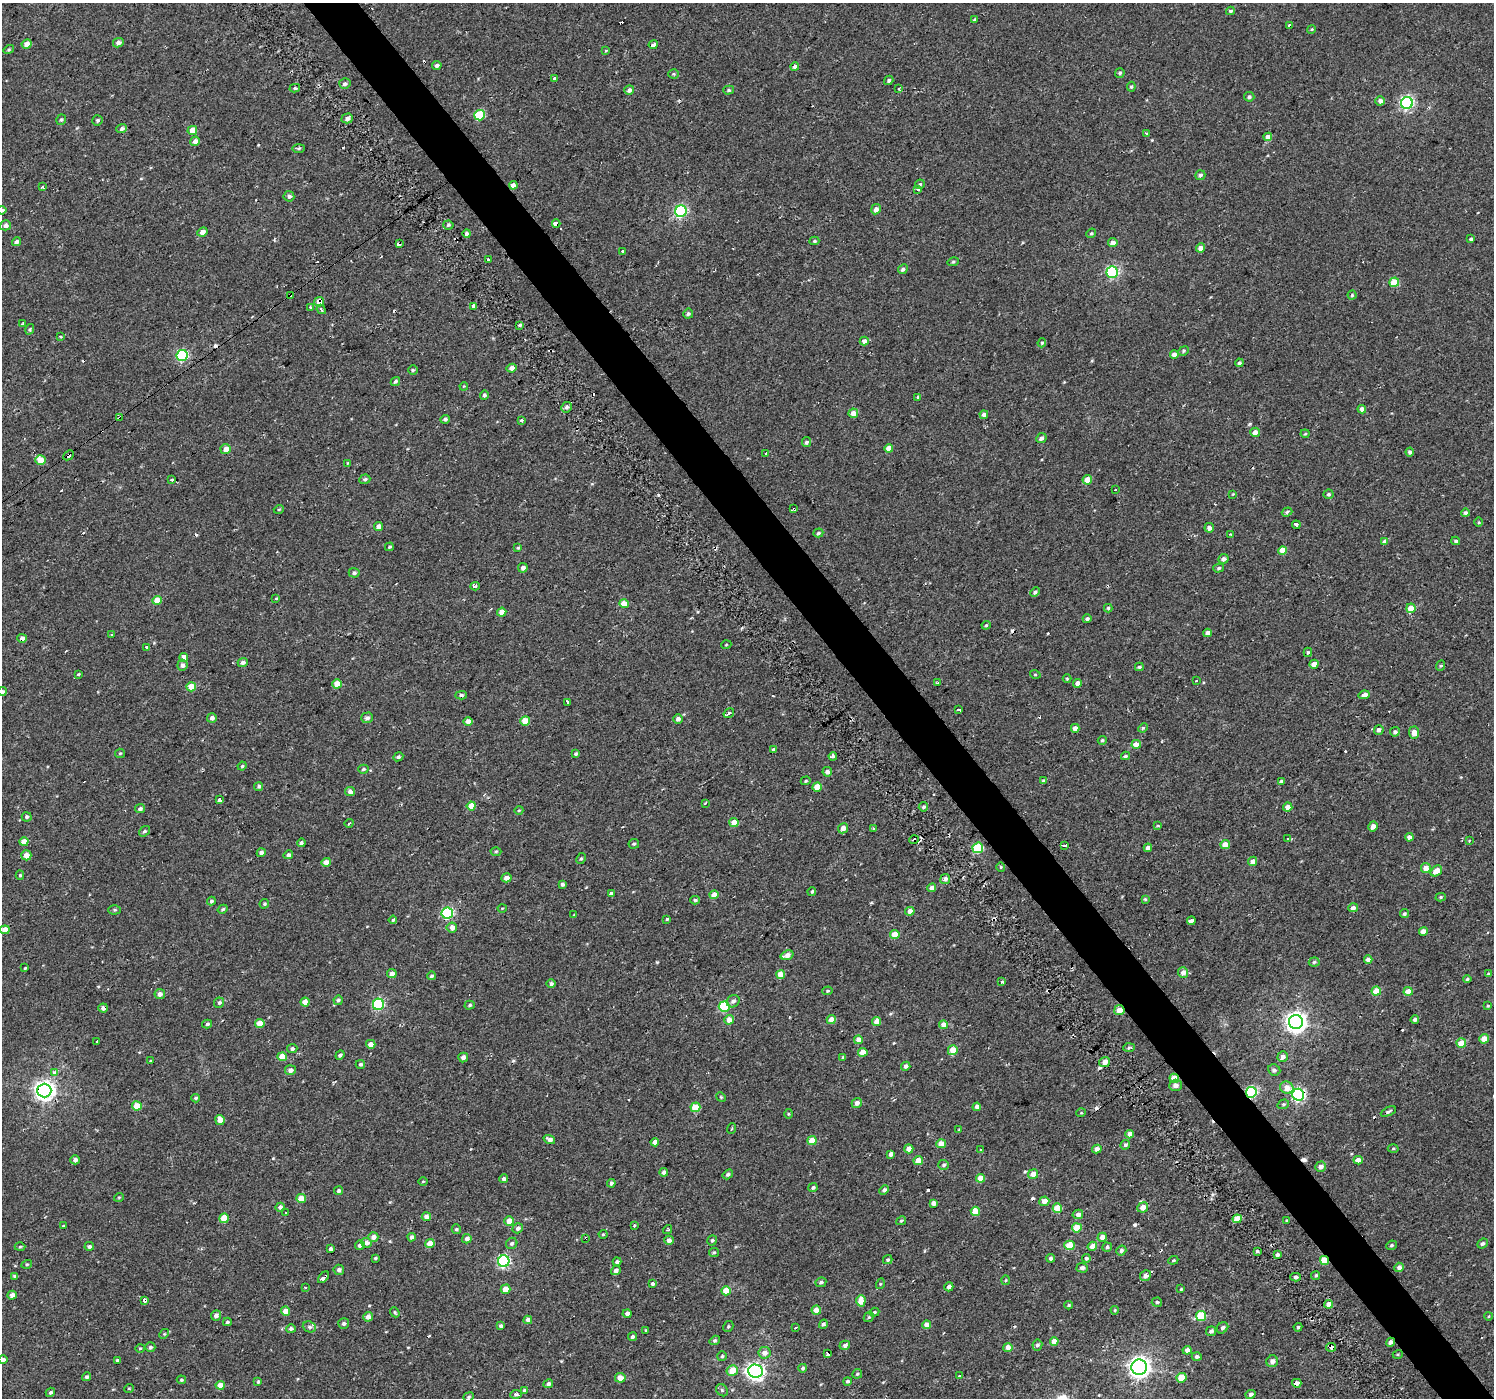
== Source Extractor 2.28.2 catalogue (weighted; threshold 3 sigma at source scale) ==
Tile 6 of 4 x 4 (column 2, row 2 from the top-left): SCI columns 1545-3036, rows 3024-4419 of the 6021 x 5949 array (HDU 1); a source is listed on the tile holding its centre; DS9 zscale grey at full resolution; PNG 1496 x 1400 px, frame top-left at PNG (2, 3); each listed source drawn as its Kron ellipse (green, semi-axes under 4 px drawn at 4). Shown black and unused: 4% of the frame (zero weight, under 2 of 3 exposures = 2% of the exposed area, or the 3 px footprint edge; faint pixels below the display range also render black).
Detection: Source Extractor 2.28.2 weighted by HDU 2 'WHT'; one run over the whole footprint, this tile lists its part. Background 0.00284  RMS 0.0057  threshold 0.0255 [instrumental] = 3 sigma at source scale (4.5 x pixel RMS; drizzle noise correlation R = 1.50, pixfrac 1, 0.0396/0.0396 arcsec/px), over >= 5 px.
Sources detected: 544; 39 cosmic-ray / hot-pixel residue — neither listed nor drawn; of the other 505, all 500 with FLUX_AUTO >= 0.424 (the completeness limit of this list) listed and drawn (5 fainter detections not listed), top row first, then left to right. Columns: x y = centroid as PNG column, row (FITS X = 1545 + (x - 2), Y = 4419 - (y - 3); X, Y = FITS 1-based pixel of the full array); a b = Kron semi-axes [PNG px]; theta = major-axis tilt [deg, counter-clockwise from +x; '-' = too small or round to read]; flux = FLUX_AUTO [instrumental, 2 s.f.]
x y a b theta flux
1230 11 4 3 - 0.92
974 19 3 3 - 1.9
1290 25 3 3 - 8.5
1312 29 4 3 - 0.54
118 43 5 4 - 2.2
27 44 5 4 - 4.2
653 45 4 4 - 3.5
9 50 5 4 - 0.78
606 51 3 3 - 1.8
437 65 5 4 - 1.8
795 66 4 4 - 2.9
1120 73 5 4 - 0.97
674 74 5 4 - 0.7
555 79 3 3 - 6.9
889 80 5 4 - 1.3
345 84 5 5 - 1.2
1131 87 5 4 - 0.75
295 88 5 4 - 0.8
899 88 3 3 - 2.1
629 90 5 4 - 1.9
729 90 5 4 - 0.91
1249 97 5 4 - 1.4
1380 101 5 4 - 2.3
1407 103 6 6 - 110
479 115 5 5 - 25
347 118 5 5 - 2.3
61 120 5 4 - 0.86
97 120 5 5 - 0.93
122 129 5 4 - 1.7
192 130 5 4 - 7.5
1147 133 3 3 - 0.86
1268 137 4 4 - 4.4
195 141 5 4 - 3.1
299 148 6 3 0 0.82
1200 175 5 5 - 1.7
920 184 5 4 - 0.91
513 185 4 4 - 3
42 187 4 3 - 3
918 189 4 3 - 1.3
289 196 5 5 - 1.9
876 209 5 4 - 2.9
2 210 5 4 - 1.3
681 211 6 5 - 83
556 224 4 3 - 14
5 225 5 5 - 2
448 225 5 4 - 1
202 232 5 4 - 3.3
467 233 4 4 - 1.8
1091 233 5 4 - 0.72
1471 239 4 4 - 0.93
814 241 5 4 - 0.77
16 242 4 4 - 1.7
1113 243 5 4 - 3.1
399 244 4 3 - 9.6
1201 248 5 4 - 4
623 251 3 3 - 1.9
488 260 3 3 - 2.2
953 262 6 4 17 0.76
903 269 5 4 - 1.5
1112 272 5 5 - 80
1394 282 5 5 - 14
290 295 3 3 - 17
1352 295 4 4 - 0.66
319 302 5 4 - 4.2
310 307 3 3 - 1.2
474 307 3 3 - 21
321 309 5 3 - 0.92
688 314 5 5 - 1.1
23 324 3 3 - 2.9
519 325 4 3 - 0.85
30 329 5 3 - 0.7
60 337 3 3 - 1.3
864 341 4 4 - 2.7
1042 343 4 4 - 0.8
1184 351 5 4 - 0.78
182 355 6 5 - 58
1174 355 4 4 - 3.5
1239 363 4 4 - 1.2
512 368 5 4 - 3.6
413 370 5 4 - 0.87
395 381 5 4 - 1.1
464 386 4 3 - 0.44
484 395 4 4 - 1.1
918 397 4 3 - 0.98
567 407 5 5 - 1.5
1362 409 4 4 - 2.3
853 413 5 4 - 5
984 415 4 4 - 2.2
119 418 4 3 - 1.7
445 419 5 4 - 1.3
521 420 3 3 - 2.2
1255 432 5 4 - 3.4
1305 434 4 4 - 0.65
1041 438 5 4 - 1.8
806 442 5 4 - 1.3
226 449 5 5 - 4.9
889 449 4 4 - 5.6
1410 452 4 4 - 1.6
766 453 3 3 - 3
69 455 6 3 44 2
41 460 5 4 - 8.6
348 463 4 4 - 0.47
172 479 3 3 - 4.5
365 479 6 5 - 1.3
1087 480 5 4 - 5.7
1115 489 3 3 - 1.4
1233 494 4 3 - 0.43
1328 494 5 4 - 1
279 509 5 3 - 0.45
794 509 3 3 - 4.4
1287 512 5 4 - 1
1465 513 4 4 - 1.5
1479 522 5 3 - 0.57
1296 525 4 3 - 7.7
379 527 4 4 - 3.5
1209 528 5 5 - 2.4
818 533 5 4 - 0.93
1230 535 4 3 - 0.75
1456 541 4 3 - 0.86
1385 542 4 3 - 2.4
389 547 4 3 - 0.72
518 548 4 3 - 0.6
1283 550 4 4 - 8.1
1223 559 5 4 - 2.1
523 568 5 4 - 2.1
1219 568 5 4 - 1
354 573 5 5 - 1.3
475 586 5 3 - 1.8
1035 592 5 4 - 1.3
276 598 3 3 - 1
157 600 5 4 - 8
624 604 5 4 - 8.7
1108 608 4 4 - 0.91
1411 608 5 4 - 8.1
502 612 5 4 - 6
1087 619 4 3 - 0.91
986 625 4 4 - 0.74
1207 633 4 4 - 3.2
112 635 3 2 - 2.1
22 638 5 4 - 2.8
726 645 5 3 - 0.47
146 647 3 3 - 6.2
1308 652 5 4 - 0.83
184 657 4 4 - 5.2
243 662 5 4 - 2.1
1314 664 4 4 - 3.1
182 665 5 5 - 2
1440 666 5 3 - 0.61
1139 667 4 3 - 1
78 674 3 3 - 3.3
1035 674 5 3 - 0.56
1067 678 4 3 - 0.46
1196 681 3 3 - 1.3
938 683 3 2 - 0.62
1078 683 4 4 - 3.3
337 684 4 4 - 8.4
191 687 5 4 - 9.1
2 692 4 4 - 1.1
461 695 6 4 3 1.1
1364 695 6 4 9 4.2
568 702 3 3 - 1.6
958 709 3 3 - 3.3
729 713 5 3 - 3.3
212 718 5 4 - 2.3
367 718 6 5 - 1.6
678 719 5 4 - 2.1
468 721 4 4 - 4.7
525 721 5 4 - 6.6
1075 728 4 4 - 2.8
1143 728 5 4 - 0.77
1379 730 5 4 - 2.2
1395 732 5 4 - 1.6
1414 733 6 5 - 4
1102 740 4 4 - 0.76
1136 744 5 4 - 5.1
773 749 4 3 - 0.9
120 753 5 4 - 0.68
576 754 3 3 - 0.94
833 756 4 3 - 5.1
1125 756 4 3 - 0.86
398 757 5 4 - 1.2
242 766 4 4 - 0.64
363 769 5 4 - 1.2
827 772 5 4 - 2
806 781 5 4 - 0.71
1044 781 3 3 - 1.5
1281 781 4 4 - 0.72
259 786 5 4 - 1
817 787 4 4 - 8.3
350 792 5 4 - 2.9
219 800 4 3 - 6.3
705 803 3 2 - 0.71
471 806 4 4 - 7.1
923 807 5 4 - 1.3
1288 807 4 4 - 3.4
140 809 5 4 - 1.2
519 810 4 3 - 0.49
27 817 5 5 - 1.3
734 822 4 4 - 7.2
349 823 4 2 - 0.54
1158 825 3 3 - 1.2
1373 826 5 4 - 3.4
843 828 5 5 - 3.2
873 828 3 3 - 0.82
144 831 6 4 36 1
1409 837 4 4 - 3
1288 839 4 3 - 0.87
914 840 5 3 - 0.82
1469 841 3 3 - 0.48
24 842 4 4 - 5.7
301 843 4 4 - 0.96
634 844 5 5 - 1
1065 845 4 3 - 6.1
1225 845 5 4 - 5.7
978 848 5 5 - 33
1148 848 4 4 - 2.1
496 851 5 3 - 0.61
261 853 4 4 - 2.2
26 855 5 5 - 4.6
288 855 5 4 - 1.7
581 859 6 4 61 0.9
1252 861 5 4 - 3.5
326 862 5 4 - 4.4
1001 867 5 4 - 0.61
1426 868 5 5 - 5.1
1436 871 6 5 - 5.8
20 875 4 4 - 0.78
506 878 5 4 - 3.5
945 879 5 4 - 2.3
562 884 4 3 - 1.3
932 888 4 4 - 3.1
812 891 4 3 - 0.76
611 894 3 3 - 3
714 895 4 4 - 6.1
1441 897 5 4 - 0.86
1145 899 4 4 - 0.66
695 900 5 4 - 1
211 901 4 4 - 0.92
264 904 5 4 - 0.88
502 908 4 3 - 0.46
1353 908 5 4 - 2.5
223 909 5 4 - 0.8
115 910 6 4 1 0.86
910 911 5 4 - 4.1
447 913 6 5 - 63
1404 914 5 4 - 0.87
574 915 3 3 - 0.42
667 919 4 3 - 0.87
393 920 4 4 - 0.82
1191 921 4 3 - 5.7
452 927 5 5 - 4.4
5 930 5 4 - 7.4
1423 931 4 4 - 3.8
895 935 5 4 - 7.8
787 955 7 4 18 3.2
1368 959 4 4 - 3.1
1314 962 5 4 - 0.99
25 968 3 3 - 0.77
1183 973 5 5 - 3.2
392 974 5 4 - 3.3
780 974 4 4 - 7.2
1488 974 4 3 - 0.97
432 976 4 4 - 1.2
1467 979 4 4 - 0.85
1002 982 3 3 - 2.5
551 984 4 4 - 1.2
828 991 5 4 - 0.69
1376 991 4 4 - 8.6
1408 991 4 4 - 5.9
160 994 5 5 - 2.5
338 1000 4 4 - 0.97
733 1001 7 6 - 1.8
305 1002 4 4 - 6.9
219 1003 5 5 - 1.3
378 1004 5 5 - 58
470 1005 5 4 - 0.84
1488 1006 4 3 - 0.48
724 1007 5 5 - 35
103 1008 5 4 - 2.1
1119 1010 5 5 - 4.8
831 1019 4 4 - 4.8
729 1020 5 4 - 4.3
1415 1020 4 4 - 1.5
876 1022 4 4 - 5.1
1296 1022 7 7 - 350
260 1023 5 4 - 5.6
207 1024 5 3 - 1
944 1025 4 4 - 5.2
1484 1039 5 4 - 6.4
858 1040 4 4 - 4
97 1041 3 3 - 1.9
1461 1043 5 4 - 8.2
371 1044 5 4 - 3.9
1129 1048 6 4 3 0.92
292 1049 5 4 - 1.4
953 1050 5 5 - 7.2
863 1052 4 4 - 7.1
340 1055 5 4 - 1.4
282 1057 4 4 - 7.4
843 1057 3 3 - 0.69
1283 1057 5 5 - 2.8
463 1058 5 4 - 2.1
150 1061 4 3 - 0.44
1104 1062 5 5 - 3.4
360 1064 4 4 - 1.2
906 1066 5 4 - 1.9
290 1070 5 5 - 2.7
1274 1070 6 5 - 1.5
54 1072 4 3 - 3.7
1174 1078 5 4 - 9.8
1175 1085 6 5 - 2.5
1287 1088 7 6 - 6
44 1091 7 7 - 310
1251 1092 5 5 - 65
1298 1095 6 6 - 110
721 1097 5 4 - 0.63
196 1098 4 3 - 0.84
857 1103 5 5 - 2.1
1283 1104 6 4 19 0.9
137 1106 5 4 - 8.9
695 1107 5 5 - 13
977 1107 4 4 - 1.9
1388 1111 8 3 25 1
1081 1113 5 3 - 0.51
788 1114 5 3 - 0.51
220 1120 5 4 - 5.2
731 1129 5 2 - 0.63
959 1130 3 3 - 0.98
1130 1134 4 4 - 3.9
549 1139 6 4 -20 2
812 1141 4 4 - 8.4
655 1142 4 4 - 2.7
941 1144 5 4 - 4.8
1125 1145 5 4 - 1.1
909 1149 4 4 - 4.3
1097 1149 5 4 - 3
1393 1149 5 3 - 0.61
980 1150 3 3 - 0.61
891 1154 4 4 - 2.1
75 1160 4 4 - 2.2
918 1160 4 4 - 7.5
1358 1160 4 4 - 4.2
944 1165 5 5 - 1.2
1321 1167 5 5 - 2.7
664 1172 4 4 - 1.7
728 1174 6 4 33 1.2
1033 1174 5 5 - 4.7
981 1178 4 4 - 8.2
504 1179 4 4 - 1.8
423 1181 5 3 - 0.52
611 1183 4 4 - 1.5
813 1187 5 4 - 1.2
884 1190 5 4 - 1.6
339 1191 4 4 - 1.2
119 1197 5 3 - 0.5
301 1198 5 4 - 8.5
1044 1201 5 5 - 4.9
933 1203 4 4 - 2.5
280 1207 5 4 - 1.7
1143 1207 5 5 - 5.6
1057 1208 5 4 - 11
975 1211 4 4 - 8.1
286 1213 3 2 - 0.64
1078 1214 5 4 - 2.9
426 1217 4 4 - 3.7
224 1218 5 4 - 12
1237 1219 4 4 - 8.2
1287 1220 3 3 - 0.55
509 1221 5 4 - 4.6
901 1221 5 3 - 0.68
63 1226 4 3 - 0.68
634 1226 3 3 - 1.6
518 1228 5 5 - 1.7
1077 1228 5 4 - 12
456 1229 5 4 - 0.96
668 1230 5 4 - 0.89
603 1234 4 4 - 0.58
373 1237 5 5 - 3.2
412 1237 4 4 - 1.5
1102 1237 4 4 - 4.3
586 1238 3 3 - 1.7
467 1239 5 4 - 2.3
669 1240 4 4 - 2.7
712 1240 5 4 - 1.1
366 1243 5 5 - 3.4
430 1243 4 4 - 7.8
512 1243 6 5 - 1.1
1482 1244 5 4 - 1.3
360 1245 5 4 - 1.7
1069 1245 5 5 - 14
1391 1245 5 5 - 0.91
89 1246 5 4 - 1.3
1092 1246 5 4 - 4
20 1247 5 3 - 0.59
1107 1247 5 4 - 1
330 1249 4 3 - 1.6
1121 1251 5 4 - 1.5
1257 1251 3 3 - 1
714 1252 5 4 - 0.82
1277 1255 4 3 - 1.9
375 1258 3 3 - 0.7
1051 1258 4 4 - 1.2
1086 1258 4 4 - 1.3
888 1260 5 4 - 0.94
1173 1260 5 4 - 0.72
1324 1260 5 4 - 15
504 1261 6 6 - 82
617 1262 4 4 - 1.1
27 1264 5 3 - 0.6
1399 1267 5 4 - 2.4
1082 1268 5 5 - 1.6
339 1270 5 5 - 1.9
616 1270 5 4 - 2.2
1316 1275 5 4 - 0.92
15 1276 4 3 - 1.4
1145 1276 6 5 - 2.4
323 1277 7 3 48 3
1296 1277 5 4 - 1.4
1005 1280 5 3 - 0.59
821 1282 5 4 - 1.2
652 1284 4 4 - 1.2
880 1284 5 3 - 0.47
305 1287 2 2 - 0.58
949 1287 5 4 - 2.1
505 1289 5 4 - 5.6
1181 1289 4 3 - 0.52
726 1291 5 4 - 7.8
12 1295 5 4 - 2.5
144 1300 4 3 - 5.4
861 1301 6 4 89 7
1157 1302 5 4 - 1.1
1329 1304 4 4 - 4.9
1069 1305 4 4 - 0.65
816 1310 4 4 - 4.2
1115 1310 4 4 - 0.55
286 1311 4 4 - 5.6
395 1312 5 4 - 0.79
874 1312 5 4 - 0.81
627 1314 4 4 - 2.3
216 1315 5 5 - 2.4
1201 1316 5 5 - 18
1489 1316 4 3 - 0.43
368 1317 5 4 - 3.4
869 1317 5 4 - 0.78
528 1320 4 4 - 2.7
227 1322 4 3 - 0.92
344 1324 5 5 - 1.6
823 1324 5 4 - 1.2
927 1325 4 4 - 4.6
501 1326 4 4 - 1.4
309 1327 7 5 -21 1.2
728 1327 6 4 60 0.91
1298 1327 4 4 - 0.81
795 1328 4 2 - 0.77
1222 1328 6 5 - 1.7
291 1329 5 4 - 1.5
646 1330 3 3 - 0.54
1211 1331 5 4 - 1.7
164 1334 5 4 - 0.66
633 1337 4 4 - 1.5
715 1340 5 4 - 0.96
1054 1341 4 4 - 5
1390 1342 5 4 - 2.2
845 1345 5 4 - 1.9
1037 1345 5 5 - 1.5
150 1347 5 5 - 1.1
1008 1347 4 4 - 3.6
1331 1347 5 3 - 3
140 1348 4 4 - 0.65
1187 1350 4 4 - 2.8
764 1353 6 6 - 3.5
827 1354 3 3 - 2.9
1398 1354 5 3 - 0.63
722 1356 5 5 - 0.82
1197 1357 5 4 - 1.4
3 1359 5 4 - 1.6
117 1360 3 3 - 0.72
1272 1361 6 5 - 2.4
1139 1367 7 7 - 300
803 1368 4 4 - 1.2
732 1371 6 5 - 7.3
755 1371 7 6 - 220
857 1374 5 4 - 0.73
959 1376 3 3 - 1.9
87 1377 4 4 - 1.2
620 1378 5 5 - 5.5
1181 1378 5 5 - 8.6
181 1380 5 4 - 0.67
847 1381 4 4 - 1.2
258 1382 4 3 - 0.6
1297 1383 4 4 - 3.4
548 1384 5 4 - 1.6
220 1385 4 4 - 7.4
129 1388 5 3 - 0.45
722 1390 7 5 -46 1.1
524 1391 4 4 - 1.3
50 1392 5 4 - 1.3
516 1394 6 4 7 1.1
1251 1394 5 4 - 1.4
469 1397 5 4 - 0.81
Overlapping masked pixels (flux is a lower limit): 25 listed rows (the first 20) at x y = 1290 25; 556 224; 399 244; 290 295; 319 302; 474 307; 119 418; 69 455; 794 509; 1385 542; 22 638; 914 840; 103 1008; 1119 1010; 1174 1078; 44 1091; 1251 1092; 1298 1095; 586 1238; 1324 1260
Isophote crosses this tile's border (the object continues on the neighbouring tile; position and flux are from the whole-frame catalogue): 3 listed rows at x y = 2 210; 2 692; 3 1359